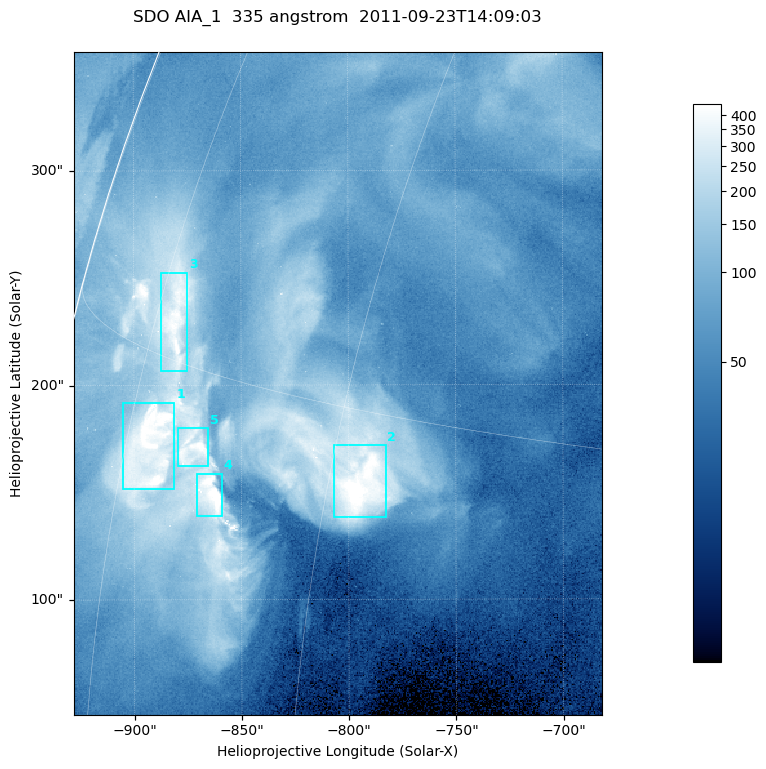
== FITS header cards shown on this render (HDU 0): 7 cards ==
TELESCOP= 'SDO     '           /
INSTRUME= 'AIA_1   '           /
WAVELNTH=                  335 /
WAVEUNIT= 'angstrom'           /
DATE-OBS= '2011-09-23T14:09:03.62' /
CTYPE1  = 'HPLN-TAN'           /
CTYPE2  = 'HPLT-TAN'           /

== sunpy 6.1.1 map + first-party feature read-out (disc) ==
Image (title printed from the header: SDO AIA_1  335 angstrom  2011-09-23T14:09:03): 410 x 514 px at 0.601 arcsec/px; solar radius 956 arcsec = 1592 px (partial field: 2.6% of the solar disc is inside the frame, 97% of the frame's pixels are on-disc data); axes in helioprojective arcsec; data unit not stated in the header (colour bar unlabelled)
Pointing: header CRPIX1/2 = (2042.06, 2043.86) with CRVAL1/2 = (0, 0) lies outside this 410 x 514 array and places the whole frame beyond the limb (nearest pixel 1.41 R_sun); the SolarSoft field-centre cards XCEN/YCEN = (-804.9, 200.7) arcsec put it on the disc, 1306 arcsec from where CRPIX/CRVAL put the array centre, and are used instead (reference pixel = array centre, CRVAL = XCEN/YCEN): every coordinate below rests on XCEN/YCEN
Orientation: roll -0.143 deg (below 1 deg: not rotated)
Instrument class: DISC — disc imager (sunpy class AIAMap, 335 A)
Bright regions (active regions / flare kernels): reference = the on-disc median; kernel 3 px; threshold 5 sigma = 243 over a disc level ~66.7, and >= 1.15x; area >= 210 px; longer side >= 5 px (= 3 arcsec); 5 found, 5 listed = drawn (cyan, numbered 1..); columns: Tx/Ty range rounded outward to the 2 arcsec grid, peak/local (2 s.f.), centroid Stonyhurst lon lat
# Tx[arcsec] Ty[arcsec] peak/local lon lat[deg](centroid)
1 -906..-880 150..192 7.9 -73 +12
2 -808..-782 138..172 8.9 -58 +13
3 -888..-874 206..254 6.9 -73 +16
4 -872..-858 138..160 8.8 -67 +12
5 -880..-864 162..180 7.2 -69 +13
Off-limb structures (1.02-1.3 R_sun): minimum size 105 px: none found